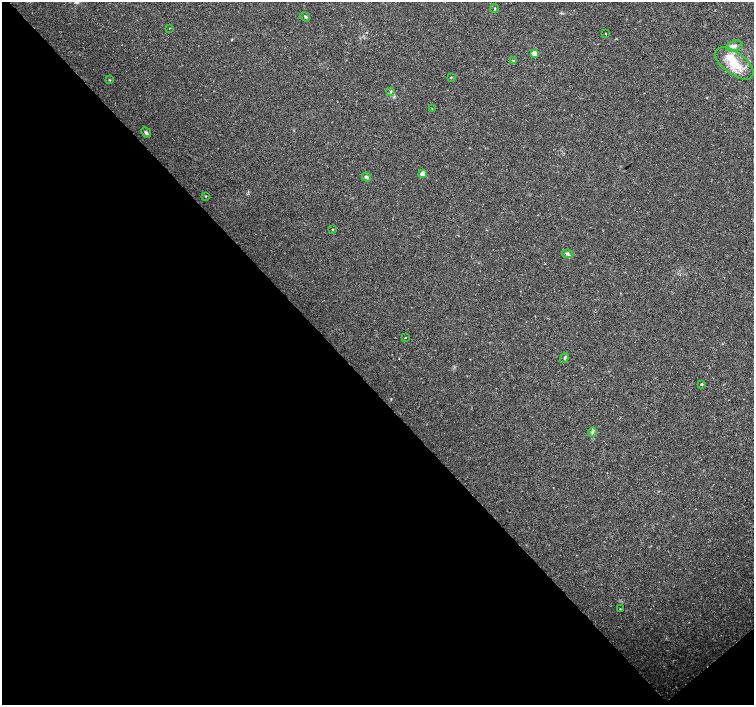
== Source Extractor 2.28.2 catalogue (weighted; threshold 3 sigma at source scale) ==
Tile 14 of 4 x 4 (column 2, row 4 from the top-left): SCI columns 1504-3006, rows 147-1552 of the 6017 x 5985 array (HDU 1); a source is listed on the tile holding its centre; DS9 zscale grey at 2 x 2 block average (1 PNG px = mean of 2 x 2 image px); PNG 756 x 707 px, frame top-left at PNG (2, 2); each listed source drawn as its Kron ellipse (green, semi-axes under 4 px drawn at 4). Shown black and unused: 46% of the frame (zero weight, under 2 of 3 exposures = <1% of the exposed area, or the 3 px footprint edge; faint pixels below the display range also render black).
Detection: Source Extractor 2.28.2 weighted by HDU 2 'WHT'; one run over the whole footprint, this tile lists its part. Background 0.0308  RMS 0.0036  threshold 0.0164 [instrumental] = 3 sigma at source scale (4.5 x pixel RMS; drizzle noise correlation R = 1.50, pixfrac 1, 0.0396/0.0396 arcsec/px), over >= 5 px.
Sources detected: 24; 1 inside a brighter listed object's ellipse — not listed separately; the other 23 listed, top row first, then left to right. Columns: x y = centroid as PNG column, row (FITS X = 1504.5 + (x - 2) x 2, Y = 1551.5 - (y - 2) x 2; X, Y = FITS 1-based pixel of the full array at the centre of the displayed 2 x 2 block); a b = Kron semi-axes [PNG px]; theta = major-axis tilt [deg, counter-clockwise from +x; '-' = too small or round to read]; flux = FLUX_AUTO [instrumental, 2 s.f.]
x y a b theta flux
494 9 4 2 - 0.6
305 17 5 3 - 1.2
169 28 2 2 - 0.64
606 34 2 2 - 1.3
734 46 8 5 15 3.5
534 53 3 2 - 14
513 61 4 3 - 0.94
735 63 22 11 -37 19
451 77 3 2 - 0.62
109 80 3 2 - 0.54
391 91 3 3 - 0.79
432 109 2 2 - 0.4
146 133 5 3 - 1.8
423 174 3 2 - 13
367 177 5 4 - 2
206 196 2 2 - 0.49
332 229 2 2 - 0.84
568 254 6 4 -8 1.8
405 338 2 2 - 0.83
565 358 5 3 - 1
701 384 2 2 - 7.4
592 432 5 3 - 1.4
620 609 2 2 - 0.52
Diffuse or blended objects may show on this block-average render without a row.